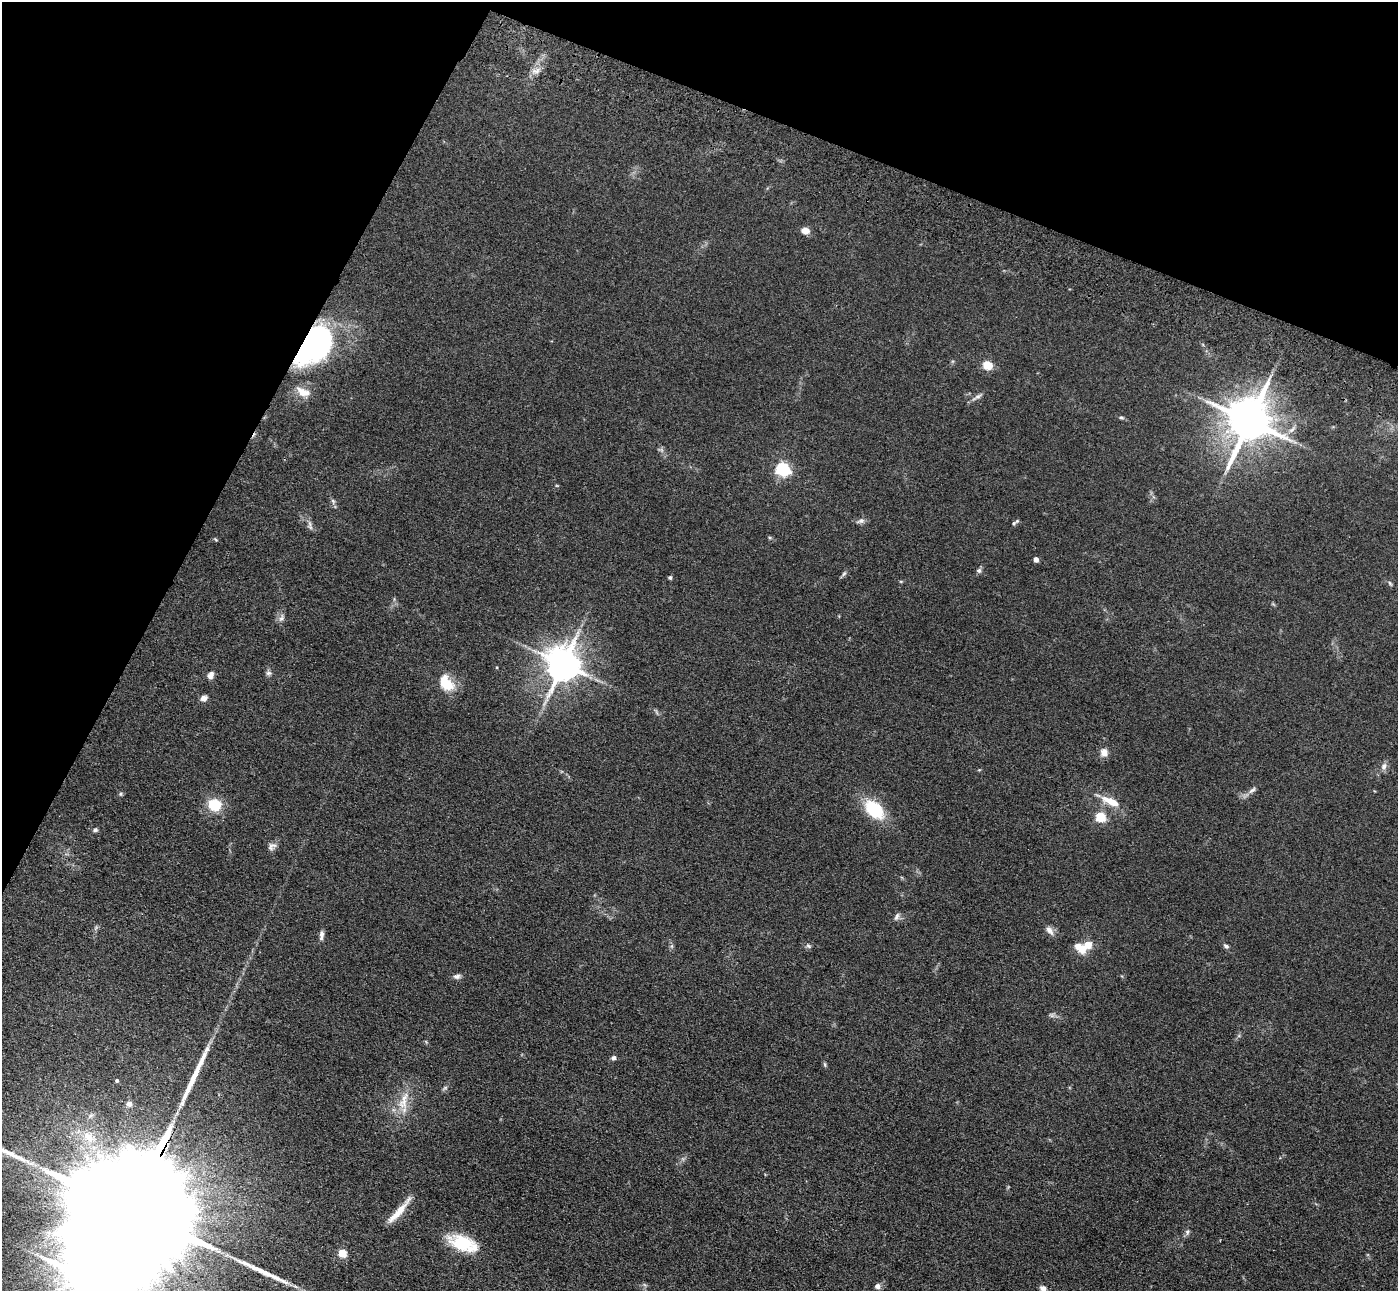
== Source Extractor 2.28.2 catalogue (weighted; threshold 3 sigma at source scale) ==
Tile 2 of 4 x 4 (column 2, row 1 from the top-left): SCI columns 1457-2852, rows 4121-5409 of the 5703 x 5795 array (HDU 1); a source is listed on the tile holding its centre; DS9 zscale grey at full resolution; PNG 1400 x 1293 px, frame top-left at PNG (2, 2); no overlay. Shown black and unused: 21% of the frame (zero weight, under 3 of 4 exposures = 6% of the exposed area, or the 3 px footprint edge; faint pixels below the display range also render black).
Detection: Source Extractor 2.28.2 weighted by HDU 2 'WHT'; one run over the whole footprint, this tile lists its part. Background 0.0663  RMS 0.006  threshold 0.0268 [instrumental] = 3 sigma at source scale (4.5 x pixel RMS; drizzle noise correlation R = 1.50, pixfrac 1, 0.05/0.05 arcsec/px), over >= 5 px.
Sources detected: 64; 1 too faint to see at this stretch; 1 inside a brighter object's white glare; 3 long thin detections or spike segments (spike, bleed or trail) — not listed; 1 inside a brighter listed object's ellipse — not listed separately; the other 58 listed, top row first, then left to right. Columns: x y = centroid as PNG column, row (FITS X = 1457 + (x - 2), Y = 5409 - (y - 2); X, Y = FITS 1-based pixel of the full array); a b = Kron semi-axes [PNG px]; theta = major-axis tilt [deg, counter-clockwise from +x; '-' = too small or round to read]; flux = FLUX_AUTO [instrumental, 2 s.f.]
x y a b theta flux
536 71 13 7 18 3.6
805 230 9 7 -12 4.6
313 344 40 25 52 150
987 365 5 5 - 28
303 392 17 9 -25 6.6
977 397 17 5 30 2.1
1121 418 7 4 -8 0.95
1249 421 13 12 - 2700
783 469 6 6 - 120
333 501 8 5 -65 1.4
861 521 12 6 19 2
1014 523 8 4 25 1.1
310 526 13 6 -78 2.1
215 539 5 4 - 0.65
1036 559 4 4 - 3.8
979 570 6 6 - 1.5
844 574 7 5 66 1.2
670 577 5 4 - 0.92
901 581 5 3 - 0.59
1390 583 7 4 -54 0.94
281 618 11 6 62 2.2
563 664 10 9 - 1500
268 673 8 7 - 1.5
211 675 9 6 66 2.9
446 683 22 14 -54 14
204 698 8 6 21 2.8
1104 752 10 9 - 3.6
1384 766 10 7 81 2.5
1252 790 13 5 41 2.4
121 794 5 5 - 0.85
1111 801 24 8 -24 10
215 805 18 16 -13 13
874 809 28 17 -43 26
1100 817 5 5 - 33
95 830 6 5 - 1.1
272 846 13 9 41 2.8
897 917 11 6 65 1.8
1049 930 14 7 -53 3.1
321 935 12 5 85 2.4
672 946 6 4 71 0.97
808 946 7 5 -22 1.2
1226 946 7 5 -42 1.4
1080 948 18 10 -39 7.2
457 976 9 6 11 2.1
613 1058 6 5 - 1.6
825 1064 7 4 -81 0.82
117 1080 4 4 - 0.93
445 1088 9 4 34 1
404 1101 32 11 71 12
129 1104 7 7 - 2.4
89 1137 19 12 -49 11
133 1206 84 23 62 71000
399 1211 41 7 49 9.4
1187 1232 7 5 82 1.4
463 1243 30 14 -20 28
342 1253 5 5 - 24
877 1286 7 6 - 2.2
1043 1288 8 7 - 2.8
Overlapping masked pixels (flux is a lower limit): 2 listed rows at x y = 313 344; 133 1206
Isophote crosses this tile's border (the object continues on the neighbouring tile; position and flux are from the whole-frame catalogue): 2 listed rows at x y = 133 1206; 1043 1288